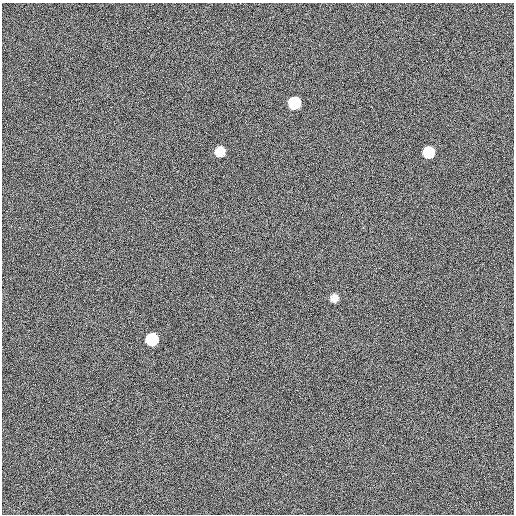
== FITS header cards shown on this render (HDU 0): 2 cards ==
NAXIS1  =                  512
NAXIS2  =                  512

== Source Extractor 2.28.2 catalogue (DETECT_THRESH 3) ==
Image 512 x 512 px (HDU 0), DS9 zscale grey, 1 PNG px = 1 image px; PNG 516 x 516 px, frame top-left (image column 1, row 512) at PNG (2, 3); no overlay
Background 462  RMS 13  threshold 39.4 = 3 sigma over >= 5 px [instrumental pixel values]
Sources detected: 5; all 5 listed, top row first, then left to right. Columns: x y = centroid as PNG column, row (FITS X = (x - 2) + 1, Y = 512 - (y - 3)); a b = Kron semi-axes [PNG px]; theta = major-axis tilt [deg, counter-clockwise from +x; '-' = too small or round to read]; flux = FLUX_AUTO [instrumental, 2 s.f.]
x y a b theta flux
294 103 9 9 - 45000
220 151 8 8 - 14000
428 152 8 8 - 29000
334 298 8 8 - 5900
152 339 9 9 - 45000